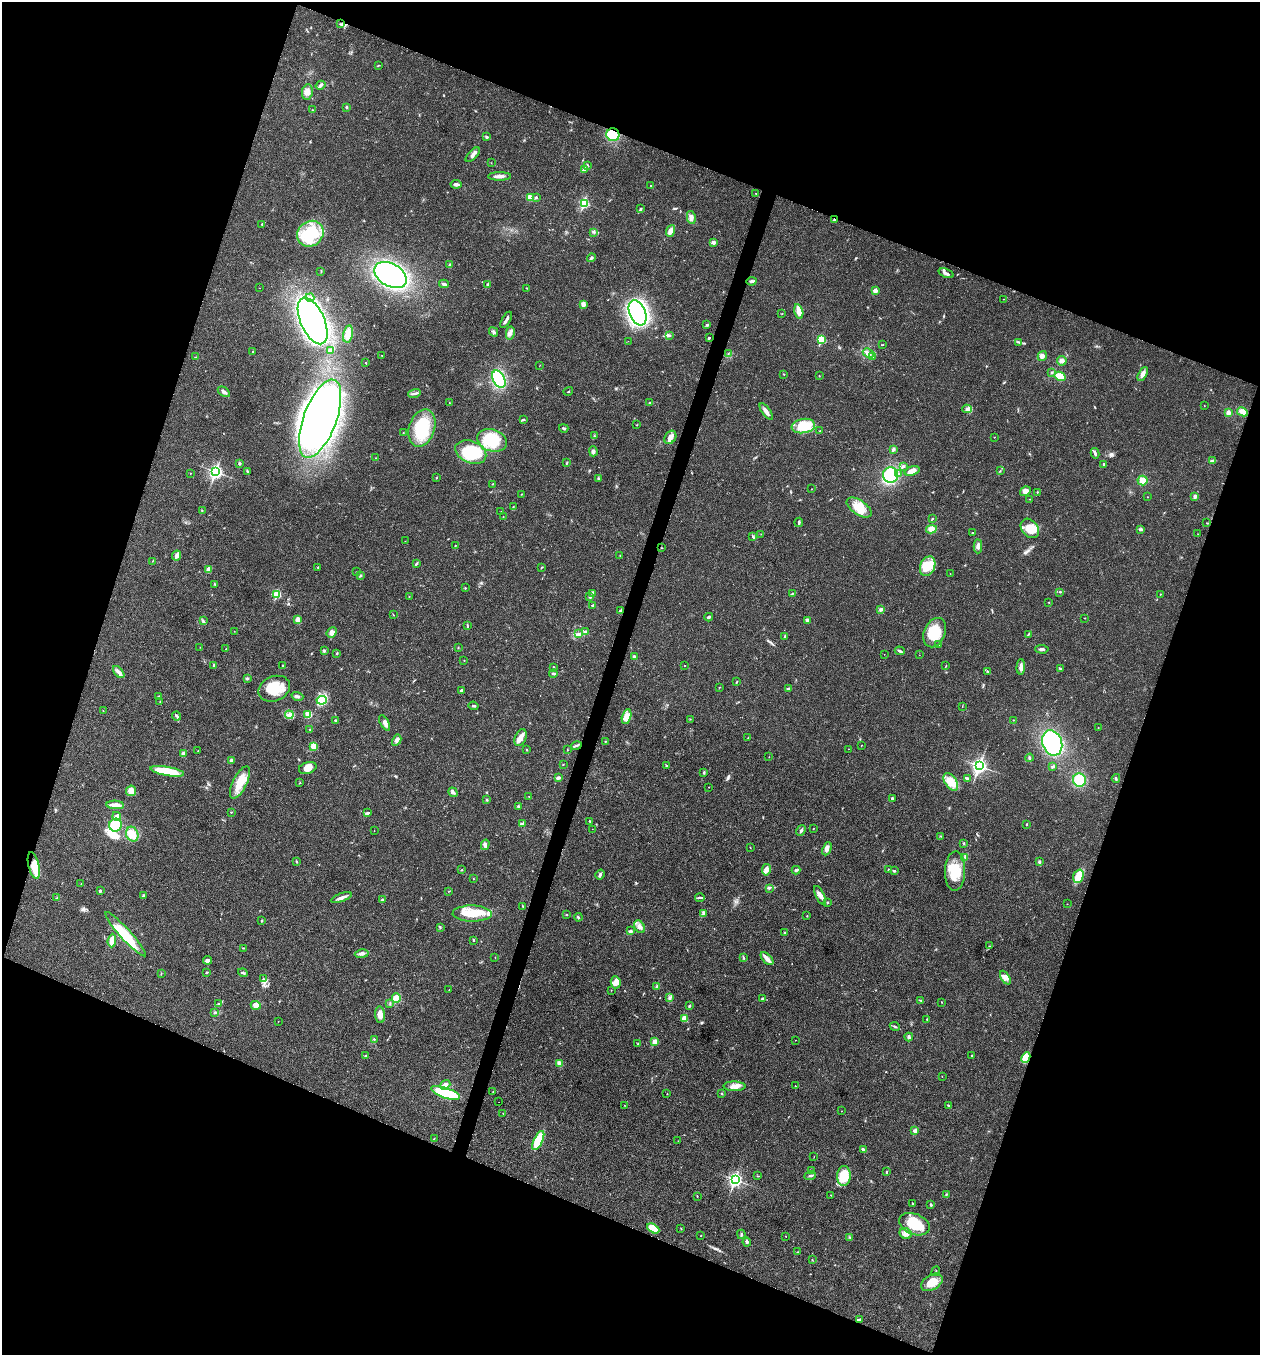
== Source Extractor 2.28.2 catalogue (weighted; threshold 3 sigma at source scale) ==
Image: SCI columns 266-5295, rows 3-5411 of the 5430 x 5417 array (HDU 1 of 3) = the unmasked area's bounding box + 8 px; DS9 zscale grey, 4 x 4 block average (1 PNG px = mean of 4 x 4 image px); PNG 1262 x 1357 px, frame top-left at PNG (2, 2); each listed source drawn as its Kron ellipse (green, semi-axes under 4 px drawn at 4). Shown black and unused: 40% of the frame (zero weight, under 3 of 4 exposures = <1% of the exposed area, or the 3 px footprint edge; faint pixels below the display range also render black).
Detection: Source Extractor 2.28.2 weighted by HDU 2 'WHT'. Background 0.0221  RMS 0.0041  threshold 0.0182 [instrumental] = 3 sigma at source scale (4.5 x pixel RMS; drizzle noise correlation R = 1.50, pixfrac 1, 0.05/0.05 arcsec/px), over >= 5 px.
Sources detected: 434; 6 inside a brighter object's white glare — neither listed nor drawn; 2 coinciding with a brighter row at this scale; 23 inside a brighter listed object's ellipse — not listed separately; the other 403 listed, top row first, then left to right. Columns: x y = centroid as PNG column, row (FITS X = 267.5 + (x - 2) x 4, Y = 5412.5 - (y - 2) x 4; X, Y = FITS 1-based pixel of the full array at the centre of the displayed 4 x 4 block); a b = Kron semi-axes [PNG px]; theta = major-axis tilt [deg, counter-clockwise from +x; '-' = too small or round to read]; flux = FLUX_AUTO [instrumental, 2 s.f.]
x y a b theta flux
340 24 2 2 - 1
378 65 2 2 - 1.1
320 85 5 3 - 5.6
307 92 7 5 80 18
347 107 3 2 - 2.3
312 110 2 2 - 1.3
613 135 7 6 - 60
486 137 3 2 - 3
473 155 9 3 47 8.8
491 163 2 2 - 0.5
587 165 3 2 - 2.9
584 169 4 3 - 4.5
500 176 11 3 0 12
456 184 5 3 - 6.9
650 186 2 2 - 1.1
756 193 2 2 - 0.76
536 197 4 2 - 2.7
530 198 4 3 - 18
584 203 3 2 - 230
641 208 2 2 - 1.4
691 217 6 3 -79 7.5
834 220 3 2 - 4.3
262 224 3 2 - 2.2
671 231 6 3 68 16
594 232 3 2 - 2.9
310 234 14 12 39 90
713 242 4 3 - 8.2
591 258 4 2 - 4
450 265 3 2 - 2.9
321 271 2 2 - 1.3
946 273 8 2 -21 6.6
390 275 17 11 -29 470
752 281 5 3 - 4.5
444 284 5 2 - 4.7
488 284 2 2 - 8
260 288 2 2 - 0.37
527 288 2 2 - 0.76
875 291 2 2 - 33
310 298 4 3 - 7.8
1003 299 2 2 - 0.61
583 304 3 2 - 15
799 311 7 3 -76 26
638 313 13 8 -67 640
782 314 2 2 - 0.82
506 320 9 2 60 9.8
313 321 25 12 -66 1500
707 325 3 2 - 2.8
493 332 5 2 - 3.5
510 333 6 4 79 8.8
348 334 8 4 78 17
670 335 3 2 - 2.3
709 338 3 2 - 1.9
821 340 2 2 - 150
628 341 2 2 - 0.41
1019 342 2 2 - 1.8
883 345 3 2 - 0.8
331 350 4 3 - 5.6
253 351 2 2 - 1.2
868 353 6 3 -25 8.2
728 354 2 2 - 0.96
382 355 3 2 - 1.3
1042 356 5 4 - 7.8
196 357 3 2 - 1.5
872 357 3 2 - 3
1062 361 5 4 - 7.9
366 363 3 2 - 1.4
540 365 2 2 - 0.71
1052 372 3 2 - 2.2
784 374 2 2 - 1.1
1143 374 8 4 61 12
819 376 2 2 - 1.1
1060 376 6 4 -30 34
499 379 9 6 -64 140
568 391 5 2 - 2
224 392 7 3 -36 7.8
414 393 6 2 17 4.6
449 402 2 2 - 0.84
650 403 3 2 - 1.5
1204 406 2 2 - 0.64
967 409 5 4 - 7.9
766 412 10 3 -54 12
1228 412 3 3 - 7.8
1242 412 6 4 -27 17
320 419 41 16 70 2000
523 419 4 2 - 3.2
637 425 2 2 - 1.3
803 426 12 7 9 63
422 428 19 13 72 120
564 428 4 2 - 4.7
820 431 2 2 - 1.4
403 433 3 2 - 1
594 436 3 2 - 2.1
670 437 7 5 56 15
994 437 2 2 - 0.69
492 440 15 11 -20 88
893 449 4 3 - 5.9
593 451 5 3 - 7.8
471 452 16 10 -23 110
1095 453 5 3 - 5
376 458 2 2 - 1.2
1212 461 4 3 - 4.8
240 463 2 2 - 3.7
566 463 3 2 - 1.9
1104 464 2 2 - 3.6
903 466 3 2 - 3.1
247 471 3 2 - 2.2
912 471 8 4 18 18
1000 471 2 2 - 1.1
216 472 3 2 - 580
190 473 2 2 - 0.92
898 474 3 2 - 2.9
891 475 8 7 - 93
437 477 2 2 - 0.84
598 478 2 2 - 1.7
1142 480 5 5 - 17
492 484 2 2 - 0.85
811 489 2 2 - 0.76
1025 491 6 4 32 12
1037 492 2 2 - 1.6
521 494 2 2 - 0.9
1147 497 2 2 - 1
1195 497 4 3 - 5.9
1030 499 2 2 - 0.9
513 507 3 2 - 1.8
859 508 14 7 -34 37
202 510 2 2 - 1.2
501 511 2 2 - 1
503 517 2 2 - 0.67
932 519 3 2 - 1.8
799 522 5 2 - 3.2
1207 523 2 2 - 0.89
1030 528 11 8 -50 48
931 529 5 4 - 18
1140 529 2 2 - 1.7
972 533 2 2 - 1.3
761 534 2 2 - 0.53
1198 534 2 2 - 0.51
753 537 3 2 - 2.2
405 541 2 2 - 0.46
455 546 3 2 - 1.8
978 546 7 3 89 7.9
662 548 2 2 - 1.2
177 555 5 3 - 19
620 555 2 2 - 0.84
152 561 2 2 - 0.65
416 564 4 2 - 2.7
928 566 10 7 67 32
318 567 3 2 - 1.6
541 568 2 2 - 0.73
209 569 2 2 - 32
356 572 3 2 - 1.1
950 573 2 2 - 1
361 575 2 2 - 1.3
215 584 3 2 - 1.7
465 588 2 2 - 1.5
1060 592 2 2 - 1.2
593 593 3 2 - 7
793 593 4 2 - 1.9
277 594 2 2 - 140
1160 594 2 2 - 0.69
409 597 2 2 - 0.92
590 597 3 2 - 2.5
1049 602 2 2 - 1
592 606 2 2 - 11
881 609 4 3 - 4
621 611 3 2 - 7.8
393 614 2 2 - 1
709 617 4 2 - 3.4
1085 618 2 2 - 0.89
298 620 3 2 - 20
807 620 4 2 - 6.2
203 621 3 2 - 2.7
467 626 3 2 - 2.3
234 631 2 2 - 0.61
585 632 3 2 - 4
332 633 6 4 50 11
935 633 15 10 66 72
578 634 3 3 - 3.6
1028 635 2 2 - 1.3
785 636 3 2 - 1.9
939 645 2 2 - 1.6
200 647 2 2 - 0.56
458 648 2 2 - 1.2
226 649 2 2 - 1.2
1042 649 7 2 -3 6.8
324 651 3 3 - 3.3
900 651 5 2 - 4.5
337 653 3 2 - 2
884 654 2 2 - 0.41
919 655 2 2 - 0.46
634 657 4 2 - 5.8
464 660 2 2 - 0.87
214 666 4 2 - 2.7
283 666 3 2 - 1.4
685 666 2 2 - 1.1
946 666 2 2 - 0.95
553 667 2 2 - 2
1021 667 7 3 88 12
1060 669 4 2 - 3.5
987 671 2 2 - 0.98
119 672 7 3 -48 8.5
553 673 4 2 - 3.2
247 679 4 2 - 3
737 682 3 2 - 1.8
720 687 2 2 - 1.1
788 688 3 2 - 3.7
274 689 16 12 23 57
462 690 4 2 - 4
158 696 3 2 - 1.5
297 696 6 2 -18 4.7
322 700 5 4 - 16
160 702 2 2 - 1
473 706 5 2 - 2.8
962 707 2 2 - 0.59
103 711 2 2 - 0.49
289 715 4 3 - 7
308 715 4 3 - 13
177 716 4 2 - 3.9
627 717 8 4 75 26
690 719 2 2 - 0.72
335 720 3 2 - 1.7
1013 720 2 2 - 0.65
385 723 8 3 -61 8.1
1098 728 2 2 - 0.72
310 729 2 2 - 1.1
520 738 9 5 66 15
748 738 2 2 - 0.75
397 740 6 3 60 6.5
605 741 2 2 - 1.2
1052 743 13 9 -70 240
576 745 6 2 14 4
861 745 2 2 - 1
313 746 3 2 - 29
848 749 2 2 - 0.53
526 750 2 2 - 1.3
567 750 2 2 - 0.72
198 751 2 2 - 0.56
183 753 2 2 - 29
769 757 2 2 - 0.45
1029 758 4 2 - 2.9
231 760 3 2 - 5.2
563 765 2 2 - 0.78
666 766 2 2 - 1.6
979 766 4 3 - 710
1053 767 4 2 - 2.5
308 768 9 5 17 22
167 771 17 4 -10 65
704 772 3 2 - 1.6
558 778 3 2 - 11
967 778 3 2 - 2.9
1116 778 4 2 - 2.5
1079 780 7 6 - 70
240 782 18 7 64 40
951 782 10 5 -56 24
300 783 2 2 - 1.2
709 787 2 2 - 0.82
131 791 5 5 - 18
453 792 5 3 - 4.6
529 796 2 2 - 0.91
892 798 2 2 - 14
487 799 3 2 - 2
115 805 9 3 -3 19
519 806 3 3 - 2.5
231 812 2 2 - 1.3
368 813 4 2 - 3.1
117 816 4 4 - 5.3
590 821 2 2 - 1.5
523 824 2 2 - 0.96
1027 824 2 2 - 3.6
115 825 6 6 - 88
592 829 2 2 - 0.41
813 829 2 2 - 0.83
374 831 2 2 - 0.45
801 831 6 2 53 4.2
132 834 7 6 - 27
941 836 2 2 - 0.84
964 843 3 2 - 2.4
485 845 5 4 - 5.9
750 847 2 2 - 0.97
827 849 7 4 66 11
965 857 4 2 - 2.2
296 862 3 2 - 0.85
1039 862 3 2 - 3.2
34 866 14 5 -77 50
461 870 3 2 - 1.9
766 870 6 4 79 8.9
796 870 4 3 - 4
889 870 3 2 - 2.3
894 871 3 2 - 2.8
955 871 20 10 88 66
600 875 5 2 - 5.6
1078 876 7 5 72 37
473 879 2 2 - 0.87
81 884 2 2 - 0.96
769 888 3 3 - 3
100 891 2 2 - 10
449 891 2 2 - 0.73
820 895 10 4 -63 13
143 896 4 3 - 4.3
57 898 2 2 - 1.8
341 898 11 2 20 12
700 898 5 2 - 3.9
382 900 3 2 - 2.5
827 902 2 2 - 3.4
1067 904 2 2 - 0.8
522 906 3 2 - 1.3
472 913 19 8 -1 60
703 914 3 2 - 3
566 915 2 2 - 1.2
807 916 2 2 - 1.3
578 917 4 2 - 3.5
262 921 3 2 - 1.6
639 927 7 5 -56 11
440 928 2 2 - 1.1
631 931 4 2 - 5
785 933 3 2 - 1.7
126 934 29 5 -48 57
473 940 3 2 - 2
112 941 7 3 84 20
990 946 2 2 - 1
243 948 3 2 - 1.9
362 954 7 3 9 9.9
495 957 2 2 - 0.77
744 958 3 2 - 2
767 959 8 3 -47 18
207 960 4 3 - 9.1
207 972 2 2 - 2.8
161 973 2 2 - 0.78
243 973 5 3 - 3.4
1005 978 7 3 -57 9.9
263 979 2 2 - 1
616 982 6 5 - 17
657 986 3 2 - 4.4
449 990 2 2 - 0.74
611 990 2 2 - 0.71
396 998 4 4 - 28
669 998 4 3 - 5
762 998 4 2 - 1.7
921 1000 4 2 - 2.4
942 1002 2 2 - 1
390 1003 3 2 - 1.4
219 1004 3 2 - 2.9
256 1005 5 3 - 19
689 1006 3 2 - 3.3
215 1013 3 2 - 4.3
380 1015 8 5 -84 15
684 1018 4 4 - 14
927 1019 2 2 - 2
278 1021 2 2 - 0.64
895 1026 5 2 - 3
909 1037 4 3 - 4.8
374 1039 3 2 - 2
796 1040 2 2 - 0.68
655 1041 2 2 - 35
638 1043 2 2 - 0.9
365 1056 2 2 - 1.9
972 1056 2 2 - 2.7
1026 1058 5 4 - 37
559 1064 4 3 - 7.8
942 1077 2 2 - 0.49
445 1085 5 4 - 14
734 1086 11 4 -1 16
796 1086 2 2 - 0.81
493 1091 2 2 - 1.1
445 1093 15 5 -19 160
667 1094 2 2 - 0.67
722 1094 3 2 - 1.2
499 1102 2 2 - 0.38
624 1105 2 2 - 0.71
948 1105 2 2 - 1.7
842 1111 2 2 - 0.52
503 1113 2 2 - 0.63
915 1131 2 2 - 32
434 1138 2 2 - 0.77
538 1141 10 4 64 76
678 1141 2 2 - 0.47
863 1149 4 2 - 6.2
814 1157 2 2 - 0.59
811 1171 2 2 - 1.1
887 1172 2 2 - 2.4
810 1175 6 2 19 3.8
757 1176 2 2 - 1.3
844 1176 10 7 86 55
735 1180 3 2 - 600
831 1195 2 2 - 0.67
946 1195 3 2 - 1.8
697 1196 2 2 - 1.2
912 1203 2 2 - 1.3
931 1205 3 2 - 3.1
914 1224 16 10 -22 89
653 1229 6 4 -29 62
681 1229 2 2 - 0.85
906 1233 6 5 - 13
741 1234 5 2 - 3.3
701 1236 2 2 - 0.97
786 1236 2 2 - 0.72
850 1238 2 2 - 1
747 1242 4 2 - 4.1
798 1252 2 2 - 1.1
812 1260 2 2 - 1.1
936 1271 5 2 - 2.7
932 1282 12 7 32 31
859 1320 4 3 - 4.7
Overlapping masked pixels (flux is a lower limit): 4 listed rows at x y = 613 135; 834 220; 34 866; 1026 1058
Diffuse or blended objects may show on this block-average render without a row.